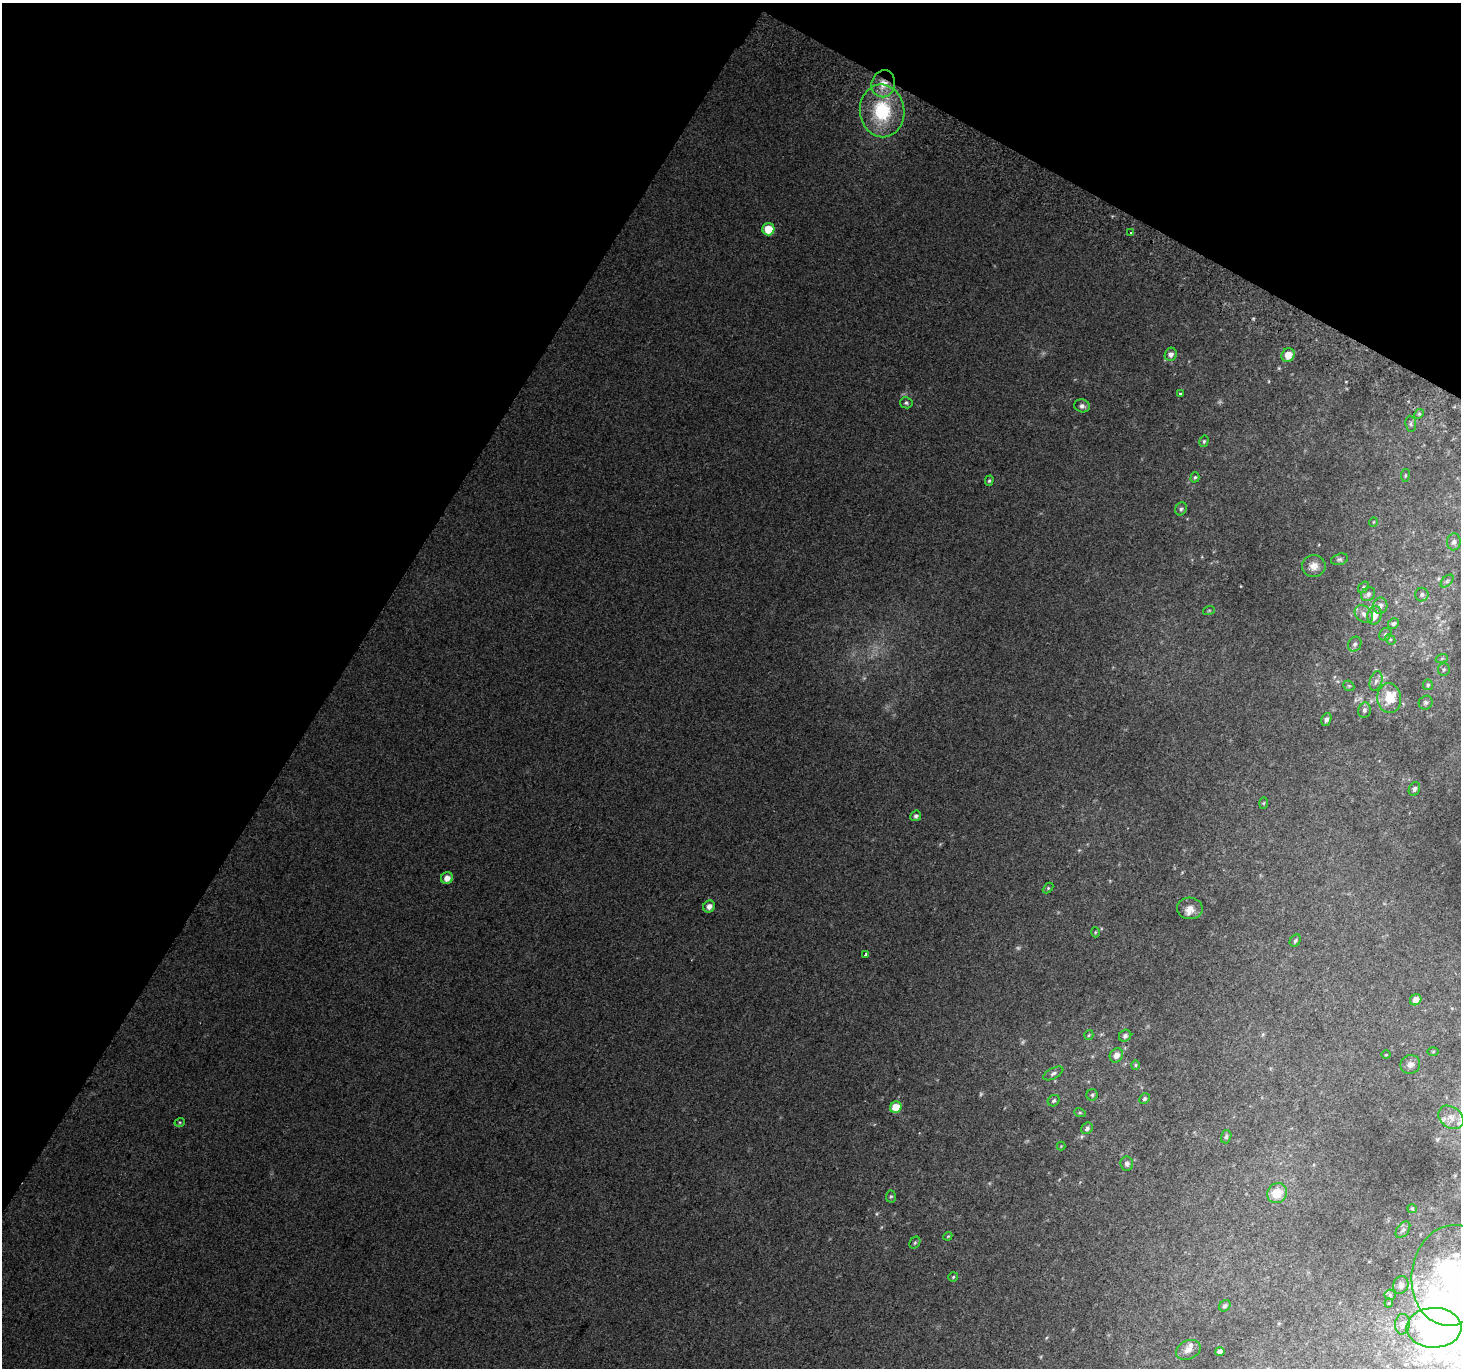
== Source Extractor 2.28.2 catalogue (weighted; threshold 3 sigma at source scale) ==
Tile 2 of 4 x 4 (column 2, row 1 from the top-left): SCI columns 1491-2949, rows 4399-5764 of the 5888 x 5996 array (HDU 1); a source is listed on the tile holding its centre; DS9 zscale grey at full resolution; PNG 1463 x 1370 px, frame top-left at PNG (2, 3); each listed source drawn as its Kron ellipse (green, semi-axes under 4 px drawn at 4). Shown black and unused: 30% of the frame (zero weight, under 2 of 3 exposures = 2% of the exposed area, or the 3 px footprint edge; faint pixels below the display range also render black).
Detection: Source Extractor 2.28.2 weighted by HDU 2 'WHT'; one run over the whole footprint, this tile lists its part. Background 0.0358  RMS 0.012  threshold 0.0562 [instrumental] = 3 sigma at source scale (4.5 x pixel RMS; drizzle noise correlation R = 1.50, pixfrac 1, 0.0396/0.0396 arcsec/px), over >= 5 px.
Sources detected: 98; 3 too faint to see at this stretch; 3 inside a brighter object's white glare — neither listed nor drawn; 5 inside a brighter listed object's ellipse — not listed separately; the other 87 listed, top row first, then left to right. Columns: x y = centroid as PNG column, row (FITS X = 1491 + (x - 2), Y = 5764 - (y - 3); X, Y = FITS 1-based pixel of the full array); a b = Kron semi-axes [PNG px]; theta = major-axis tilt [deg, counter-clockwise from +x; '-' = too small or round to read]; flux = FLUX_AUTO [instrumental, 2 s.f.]
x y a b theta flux
883 84 13 11 72 18
882 111 26 22 -83 77
768 229 6 6 - 25
1130 233 3 3 - 5.1
1171 354 7 6 - 5.2
1288 355 7 6 - 16
1181 394 3 3 - 4.5
906 403 6 5 - 2.4
1082 406 8 6 -13 4.7
1419 414 5 4 - 1.8
1411 424 8 5 -83 2.8
1204 441 6 4 75 1.8
1405 475 6 3 82 1.2
1195 477 5 4 - 1.7
989 481 5 4 - 1.9
1181 509 7 5 57 2.6
1373 522 5 3 - 0.87
1454 542 8 7 - 4.3
1339 559 9 5 16 2.6
1314 566 12 11 - 10
1447 581 8 4 45 2.6
1363 587 6 4 54 2.4
1368 594 7 6 - 4
1422 595 7 6 - 3.5
1380 606 8 7 - 5
1209 610 6 4 19 1.5
1364 614 10 7 -43 6.2
1375 615 9 7 78 10
1393 623 5 5 - 3.1
1385 634 7 5 48 2.8
1390 639 6 4 -45 2
1355 644 8 6 62 3.6
1442 658 6 4 20 1.9
1444 669 6 6 - 2.3
1376 681 10 6 74 5
1428 685 5 5 - 2
1349 686 6 4 -43 1.8
1389 698 15 12 -84 28
1426 703 7 6 - 3.4
1364 710 8 6 79 3.5
1326 719 7 5 71 3.3
1414 789 7 5 67 3.3
1264 803 5 3 - 1.2
916 816 5 5 - 2.9
447 878 6 5 - 9.3
1048 888 6 4 45 1.4
709 906 6 5 - 7.5
1190 908 13 11 -3 9.7
1095 932 5 3 - 1.1
1295 941 6 5 - 2.4
865 955 4 3 - 4
1416 1000 6 5 - 9.6
1089 1035 5 4 - 1.5
1125 1036 6 5 - 3.2
1433 1051 5 3 - 1.2
1116 1055 7 6 - 7.9
1386 1055 5 3 - 0.91
1410 1064 10 9 - 6
1135 1065 4 4 - 1.4
1053 1073 11 5 28 3.6
1092 1095 6 5 - 2.2
1144 1099 5 5 - 2.1
1054 1101 6 5 - 2.6
896 1107 6 5 - 24
1080 1113 6 3 -18 1.5
1451 1117 14 10 -38 11
180 1122 5 3 - 1.3
1087 1128 6 5 - 3.7
1226 1137 7 5 75 2.7
1061 1146 4 4 - 1
1127 1164 7 6 - 4
1277 1193 10 9 - 23
891 1196 6 5 - 1.8
1412 1209 5 4 - 1.4
1403 1230 9 5 52 3.8
948 1236 4 3 - 1.2
915 1243 6 5 - 1.9
1451 1275 50 40 82 320
953 1277 5 5 - 1.6
1401 1285 9 7 65 6.5
1390 1295 5 5 - 1.8
1389 1303 4 4 - 1.1
1225 1306 6 5 - 3.1
1402 1324 10 7 85 5.4
1434 1328 27 20 0 380
1188 1350 13 9 25 7.2
1220 1352 5 4 - 4.3
Overlapping masked pixels (flux is a lower limit): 1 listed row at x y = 883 84
Isophote crosses this tile's border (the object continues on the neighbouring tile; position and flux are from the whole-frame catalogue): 1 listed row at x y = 1451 1275